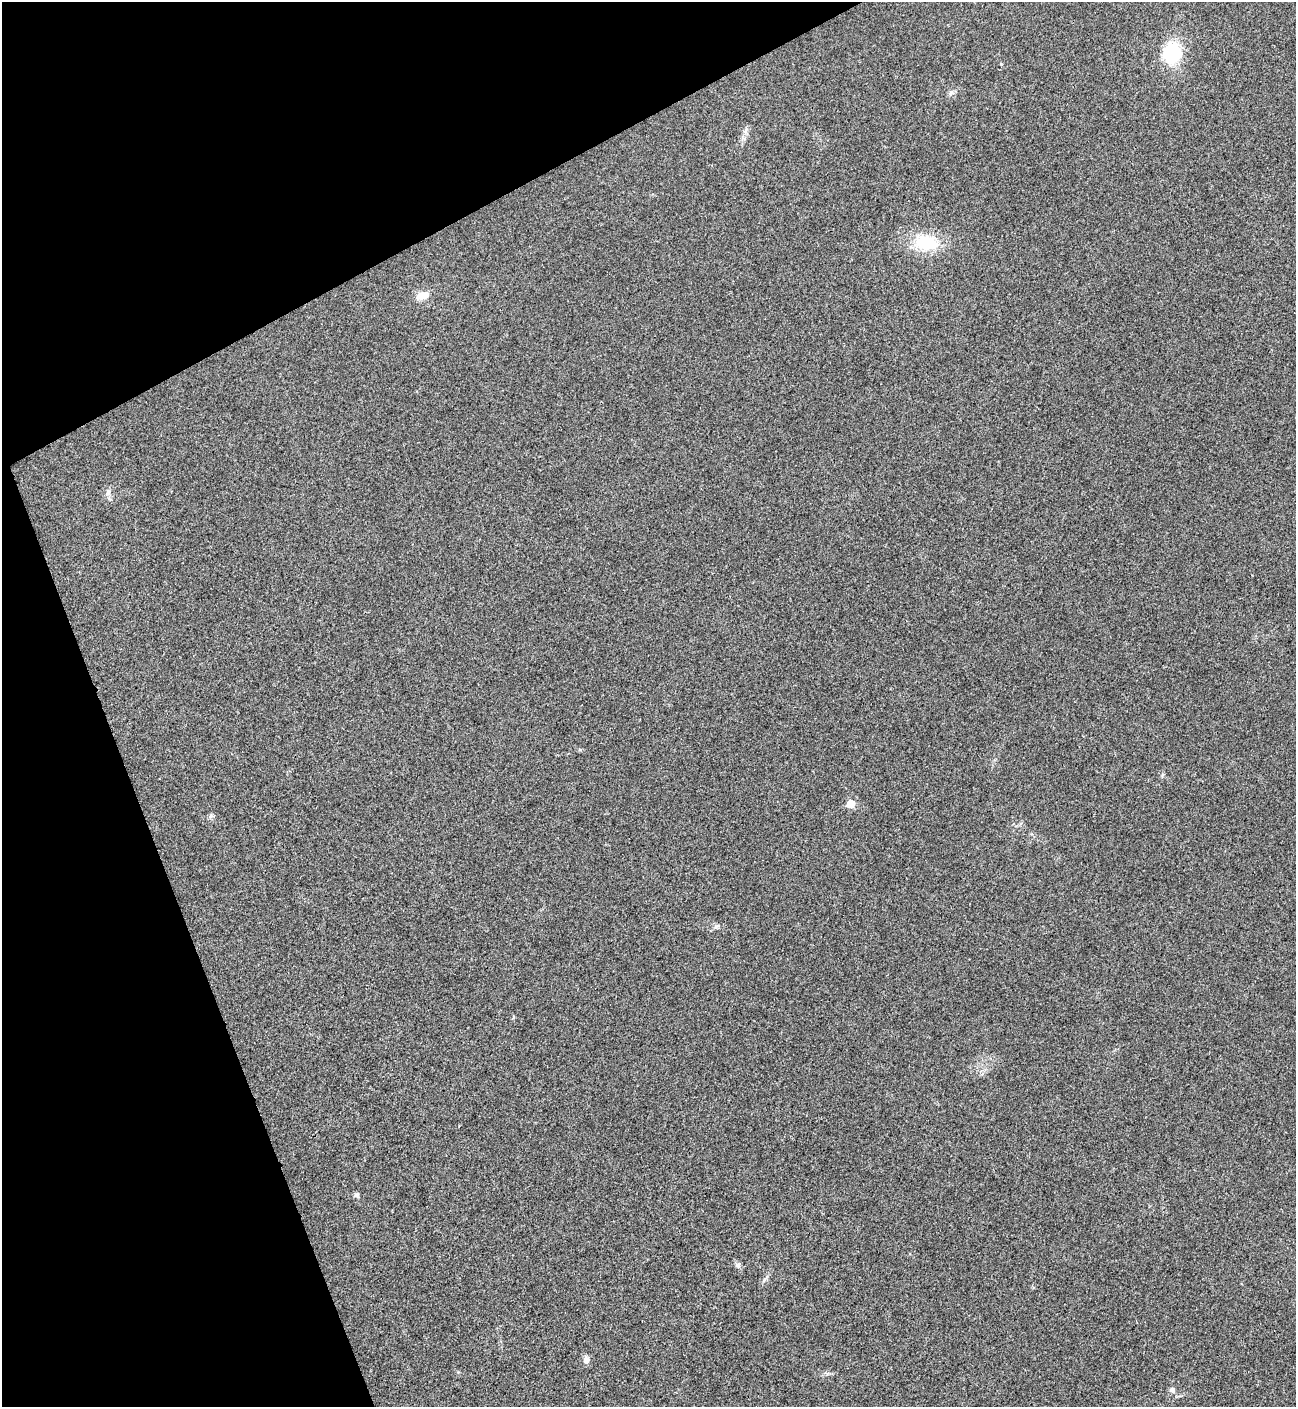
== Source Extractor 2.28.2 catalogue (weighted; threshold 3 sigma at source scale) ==
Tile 5 of 4 x 4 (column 1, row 2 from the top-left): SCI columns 288-1581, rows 2815-4219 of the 5618 x 5630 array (HDU 1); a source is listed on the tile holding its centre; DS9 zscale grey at full resolution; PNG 1298 x 1409 px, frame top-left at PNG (2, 2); no overlay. Shown black and unused: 21% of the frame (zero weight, under 3 of 4 exposures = <1% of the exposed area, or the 3 px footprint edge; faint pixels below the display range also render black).
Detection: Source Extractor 2.28.2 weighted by HDU 2 'WHT'; one run over the whole footprint, this tile lists its part. Background 0.0194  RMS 0.0056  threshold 0.025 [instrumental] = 3 sigma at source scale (4.5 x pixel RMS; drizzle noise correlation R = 1.50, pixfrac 1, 0.05/0.05 arcsec/px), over >= 5 px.
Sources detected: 14; all 14 listed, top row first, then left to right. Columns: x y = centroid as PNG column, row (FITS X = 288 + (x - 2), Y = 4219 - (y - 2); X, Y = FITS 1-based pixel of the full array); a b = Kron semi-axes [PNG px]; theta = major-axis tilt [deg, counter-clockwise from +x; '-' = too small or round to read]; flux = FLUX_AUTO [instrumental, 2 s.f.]
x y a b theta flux
1172 53 14 12 74 46
951 93 10 7 37 1.8
745 130 11 5 79 2.1
926 243 33 21 -4 25
422 296 16 9 19 6.6
108 493 10 7 67 2.3
851 804 6 5 - 12
211 816 7 6 - 1.3
716 926 10 3 21 1.1
356 1195 6 6 - 1.4
738 1265 8 7 - 1.9
765 1279 15 4 54 1.7
586 1360 9 7 87 3
1172 1390 9 7 -40 2
Unlisted compact peaks at least as high as the median listed source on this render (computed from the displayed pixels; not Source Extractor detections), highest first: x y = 1001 64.